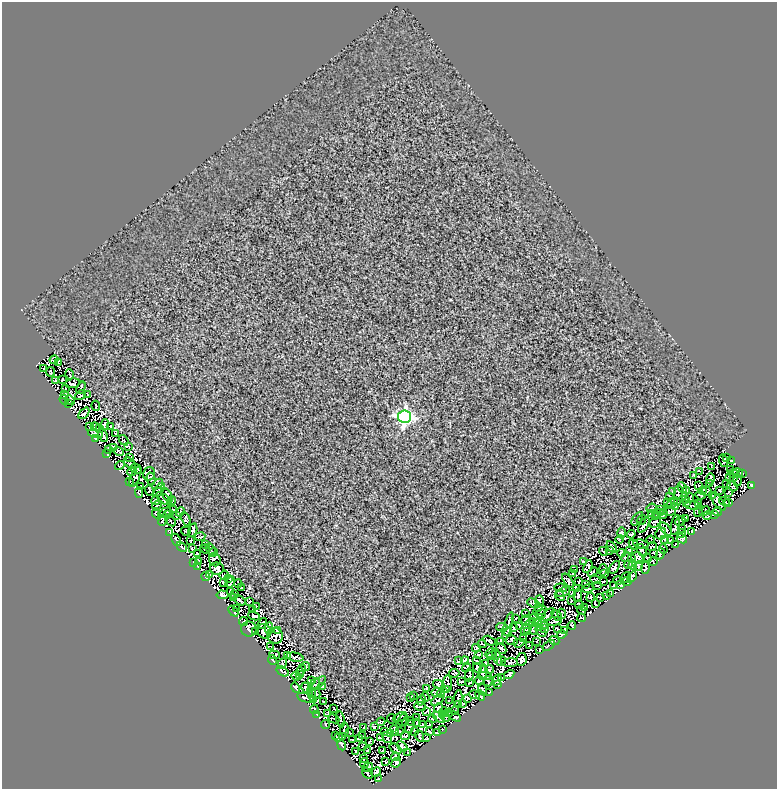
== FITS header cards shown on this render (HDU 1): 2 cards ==
NAXIS1  =                  775
NAXIS2  =                  787

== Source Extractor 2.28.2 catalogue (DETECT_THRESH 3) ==
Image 775 x 787 px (HDU 1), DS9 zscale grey, 1 PNG px = 1 image px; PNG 779 x 791 px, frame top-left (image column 1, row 787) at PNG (2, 2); each listed source drawn as its Kron ellipse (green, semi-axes under 4 px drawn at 4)
Background -0.0179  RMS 0.75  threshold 2.24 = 3 sigma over >= 5 px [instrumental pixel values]
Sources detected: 434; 14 with non-positive FLUX_AUTO (blend fragments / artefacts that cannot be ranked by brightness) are neither listed nor drawn; the other 420 listed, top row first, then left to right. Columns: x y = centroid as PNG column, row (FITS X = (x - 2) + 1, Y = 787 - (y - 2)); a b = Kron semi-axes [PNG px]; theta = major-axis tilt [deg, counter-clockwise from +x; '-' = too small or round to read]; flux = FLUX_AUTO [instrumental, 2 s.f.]
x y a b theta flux
54 360 4 2 - 35
59 362 3 2 - 48
44 369 2 2 - 26
50 372 4 2 - 44
70 374 5 2 - 37
62 380 4 2 - 49
56 381 3 2 - 37
73 383 8 4 8 40
81 388 6 2 66 49
65 389 3 2 - 49
65 394 4 2 - 26
87 394 3 2 - 35
81 395 6 4 36 27
64 400 5 2 - 19
70 400 5 2 - 37
69 403 3 2 - 37
96 406 5 2 - 30
84 413 6 2 48 53
405 417 6 6 - 11000
105 425 5 4 - 75
90 426 4 2 - 58
111 426 3 2 - 40
95 427 4 2 - 21
100 429 3 2 - 45
95 434 7 3 -14 100
116 434 4 2 - 48
103 435 7 3 -64 68
96 439 3 2 - 41
124 440 6 2 -52 22
113 447 4 2 - 38
129 447 3 2 - 39
109 449 3 2 - 45
119 451 5 2 - 40
107 454 4 2 - 40
129 457 3 2 - 52
726 458 3 2 - 52
723 461 6 2 -73 37
732 461 3 2 - 40
130 463 7 4 -44 91
120 466 5 3 - 44
712 466 3 3 - 10
136 469 6 4 -25 25
730 470 3 2 - 34
132 471 4 3 - 76
699 471 4 2 - 56
733 473 5 2 - 28
738 473 5 2 - 67
149 474 7 6 - 98
742 474 4 3 - 39
694 475 3 2 - 47
135 477 11 4 66 2.1
729 477 3 2 - 47
733 478 3 3 - 21
151 479 6 2 -78 110
711 479 5 2 - 69
129 481 2 2 - 32
737 481 5 2 - 19
157 484 6 3 43 51
710 484 3 2 - 40
727 484 3 2 - 41
699 485 3 2 - 43
751 485 3 3 - 73
140 486 4 2 - 23
732 486 5 3 - 25
682 488 5 2 - 62
159 490 8 4 57 31
687 490 4 3 - 38
720 490 3 2 - 55
149 491 5 3 - 12
673 491 3 2 - 33
703 491 4 2 - 37
706 491 5 3 - 33
678 492 6 3 78 61
728 492 3 2 - 43
139 493 5 4 - 17
167 495 8 3 -55 130
700 495 5 2 - 28
713 496 2 2 - 46
670 497 3 2 - 38
689 498 5 2 - 24
164 499 9 3 -37 89
686 500 4 2 - 51
156 501 4 4 - 69
172 501 5 2 - 49
667 502 3 2 - 34
687 502 4 3 - 36
718 502 10 4 -54 150
724 502 5 2 - 50
672 503 7 3 48 47
677 503 4 2 - 35
698 503 3 2 - 27
729 503 3 2 - 55
157 505 5 2 - 41
693 506 7 3 -7 66
675 507 3 2 - 43
651 508 5 2 - 35
174 509 3 2 - 40
661 509 3 2 - 28
670 511 6 3 8 34
699 511 6 2 72 45
704 511 5 2 - 66
718 511 4 3 - 53
165 512 7 2 26 59
180 512 5 2 - 60
156 513 5 4 - 29
652 513 3 2 - 58
660 513 3 2 - 25
663 514 4 2 - 54
714 514 4 2 - 33
168 515 3 2 - 37
177 516 3 2 - 38
656 516 3 3 - 56
707 516 4 2 - 12
685 518 4 3 - 69
186 519 7 3 -66 65
637 519 8 4 54 79
163 520 6 3 70 69
641 520 5 2 - 42
170 521 6 2 -42 13
680 521 5 2 - 33
655 522 6 5 - 25
644 525 8 3 58 110
675 525 10 4 79 38
666 529 7 2 -52 79
681 529 4 2 - 31
193 530 7 3 76 89
186 531 5 2 - 33
170 532 2 2 - 36
692 532 3 2 - 22
622 533 5 3 - 74
681 533 4 2 - 26
631 534 4 2 - 55
661 534 6 5 - 51
200 537 5 2 - 56
682 538 5 3 - 70
620 539 4 3 - 54
664 539 3 2 - 45
176 540 6 3 -61 120
191 540 3 2 - 41
651 540 4 2 - 31
671 541 4 3 - 38
206 544 4 3 - 51
634 544 5 2 - 48
641 544 8 4 -5 14
675 545 4 2 - 57
182 547 6 3 -47 120
612 547 6 3 -55 76
652 547 5 2 - 58
192 549 3 2 - 56
205 549 5 3 - 57
663 549 5 2 - 43
211 550 6 2 -61 66
630 550 3 2 - 34
642 550 7 3 -55 64
603 551 4 2 - 51
610 551 3 2 - 25
213 552 4 2 - 38
197 553 3 2 - 39
621 553 4 3 - 32
654 553 4 2 - 33
660 554 5 2 - 55
626 557 6 2 17 58
631 558 3 2 - 35
637 558 6 5 - 98
647 558 4 4 - 46
215 560 7 5 -68 13
193 562 2 2 - 41
198 562 4 3 - 58
583 562 2 2 - 26
653 562 4 2 - 48
628 564 4 2 - 28
633 565 4 2 - 65
638 566 4 2 - 50
198 567 4 2 - 40
588 567 7 4 64 1.6
614 567 7 3 54 48
217 568 7 6 - 100
645 568 6 4 84 39
575 570 3 2 - 38
603 570 6 2 77 57
593 572 5 2 - 55
572 574 3 2 - 40
605 574 3 2 - 40
210 575 4 2 - 43
224 575 5 2 - 31
206 576 5 3 - 60
626 577 6 2 51 57
632 577 6 3 57 63
229 578 3 2 - 39
595 579 5 2 - 41
568 580 8 3 -52 85
579 581 3 2 - 18
618 581 4 2 - 37
223 582 4 3 - 47
230 582 6 3 57 38
603 582 3 2 - 29
627 582 4 3 - 21
238 583 4 2 - 43
586 584 4 2 - 32
598 585 4 2 - 36
621 585 3 3 - 53
613 586 2 2 - 22
241 588 3 2 - 24
561 588 6 2 -10 11
576 588 3 2 - 42
588 589 6 3 22 12
230 591 3 2 - 43
563 592 7 2 25 32
572 593 3 2 - 54
234 594 3 2 - 45
610 594 3 2 - 32
222 595 6 4 -4 92
578 595 6 2 83 33
560 596 5 2 - 14
607 596 3 3 - 42
234 597 3 2 - 29
591 597 5 2 - 33
601 597 3 2 - 32
240 600 6 2 -32 68
249 601 3 2 - 57
539 601 5 3 - 79
571 601 3 2 - 37
533 603 6 3 -21 67
595 604 3 2 - 35
579 605 4 2 - 45
256 606 3 2 - 45
539 607 4 3 - 44
585 607 3 2 - 42
237 609 2 2 - 29
253 610 3 2 - 35
540 610 7 3 15 59
582 610 5 2 - 24
233 611 6 2 -47 43
525 613 2 2 - 31
541 614 5 3 - 20
562 614 5 2 - 40
547 615 9 3 48 69
557 615 6 2 -46 54
254 616 6 3 -24 63
516 618 3 2 - 49
581 618 4 2 - 10
534 619 5 5 - 14
526 620 5 3 - 32
243 621 5 2 - 52
554 621 7 3 8 8.1
262 623 5 2 - 30
534 623 8 2 -6 85
542 623 7 3 -24 32
572 625 4 2 - 43
508 626 14 3 74 160
502 627 6 3 -2 75
520 627 4 2 - 10
527 627 9 2 53 49
540 627 4 3 - 7.6
269 628 6 3 86 62
514 628 3 2 - 35
249 629 7 7 - 120
544 629 3 2 - 28
557 629 3 2 - 50
533 630 5 3 - 23
564 630 4 2 - 49
264 631 7 6 - 160
277 631 3 3 - 52
527 631 4 4 - 45
541 631 6 2 -44 73
256 632 4 3 - 46
508 632 4 3 - 61
562 634 5 3 - 38
275 636 8 7 - 140
524 639 2 2 - 34
512 640 6 4 -8 38
554 640 5 3 - 55
489 641 7 2 -27 31
501 641 4 3 - 52
537 641 3 2 - 30
519 643 6 2 20 29
482 644 4 2 - 53
549 645 7 2 36 64
529 646 4 2 - 48
271 647 2 2 - 28
476 648 4 3 - 76
501 648 6 3 -46 99
539 649 3 2 - 32
491 653 6 3 40 13
479 654 4 2 - 45
274 655 5 3 - 39
287 655 4 2 - 65
492 656 5 3 - 26
295 657 8 4 -10 35
497 657 8 4 -70 120
522 659 6 5 - 140
273 660 5 2 - 65
476 660 3 2 - 31
458 661 3 2 - 29
465 661 4 3 - 77
501 661 5 2 - 47
486 663 4 2 - 38
510 663 8 4 3 76
282 664 6 3 64 100
306 666 4 2 - 55
466 667 5 3 - 5.9
477 668 5 3 - 61
489 669 4 3 - 46
301 670 6 3 69 29
283 671 7 3 -34 61
483 672 7 3 82 46
454 673 5 2 - 43
509 674 5 3 - 71
299 675 3 2 - 20
469 675 6 2 85 59
296 676 5 3 - 61
484 676 7 2 -1 63
501 678 3 2 - 42
497 680 6 2 59 51
311 681 4 3 - 64
479 681 4 4 - 67
488 681 5 2 - 47
461 682 4 2 - 30
319 683 9 2 42 86
448 683 8 2 -83 49
469 683 4 2 - 52
314 684 8 3 47 33
438 684 5 3 - 41
498 684 4 3 - 61
323 687 3 2 - 44
295 688 5 3 - 77
306 688 5 3 - 85
426 688 3 2 - 37
447 689 3 2 - 29
482 689 6 4 -69 12
436 692 5 2 - 56
490 692 2 2 - 240
312 693 7 3 -75 66
316 694 5 3 - 46
441 694 4 2 - 44
475 695 5 2 - 47
480 695 5 3 - 46
413 696 3 2 - 42
425 697 5 3 - 38
305 698 9 2 -16 70
410 698 3 2 - 33
468 698 3 2 - 43
458 699 8 2 81 65
313 700 4 2 - 31
421 700 5 3 - 39
437 700 7 3 36 41
450 701 4 2 - 37
324 702 3 3 - 64
463 703 4 2 - 36
459 705 2 2 - 21
420 706 6 3 -7 16
439 708 5 3 - 85
314 709 5 3 - 30
334 709 3 2 - 35
427 711 3 2 - 31
444 711 4 2 - 39
455 711 4 3 - 57
328 713 4 2 - 35
448 713 4 2 - 49
316 714 3 2 - 31
442 714 4 3 - 69
455 716 7 3 -33 70
400 717 7 2 26 38
439 717 7 2 -39 70
446 717 5 2 - 3.6
416 718 4 2 - 17
334 719 6 2 -25 32
341 719 8 3 -78 49
392 719 5 2 - 14
433 719 4 2 - 44
403 720 6 4 62 72
410 721 5 2 - 43
381 722 4 2 - 38
417 722 4 2 - 51
429 724 4 3 - 21
325 725 4 2 - 45
400 725 3 2 - 43
423 725 3 3 - 37
410 726 6 3 65 42
364 727 3 2 - 44
374 727 3 2 - 44
443 729 2 2 - 34
344 730 7 3 -86 17
394 730 5 2 - 45
399 731 3 2 - 31
414 731 4 2 - 35
385 732 3 2 - 41
429 732 4 2 - 39
350 733 3 2 - 43
390 733 3 3 - 53
437 733 3 2 - 26
335 735 3 2 - 55
362 736 3 2 - 41
405 736 4 2 - 40
420 736 5 2 - 40
343 737 2 2 - 32
387 737 6 2 -58 22
338 738 3 3 - 32
359 738 3 2 - 44
380 738 4 3 - 46
427 738 3 2 - 29
352 740 2 2 - 39
370 741 3 2 - 30
342 745 5 2 - 70
362 746 3 2 - 23
402 746 6 4 -40 61
396 749 7 3 -39 53
356 751 4 2 - 25
367 751 3 2 - 30
382 751 4 2 - 35
408 753 2 2 - 24
395 757 4 4 - 48
364 759 3 2 - 42
386 762 3 2 - 61
364 763 5 2 - 39
396 763 5 4 - 960
368 767 5 3 - 42
376 772 5 3 - 70
368 774 6 2 -45 41
378 779 2 2 - 41
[14 non-positive-flux detections neither listed nor drawn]